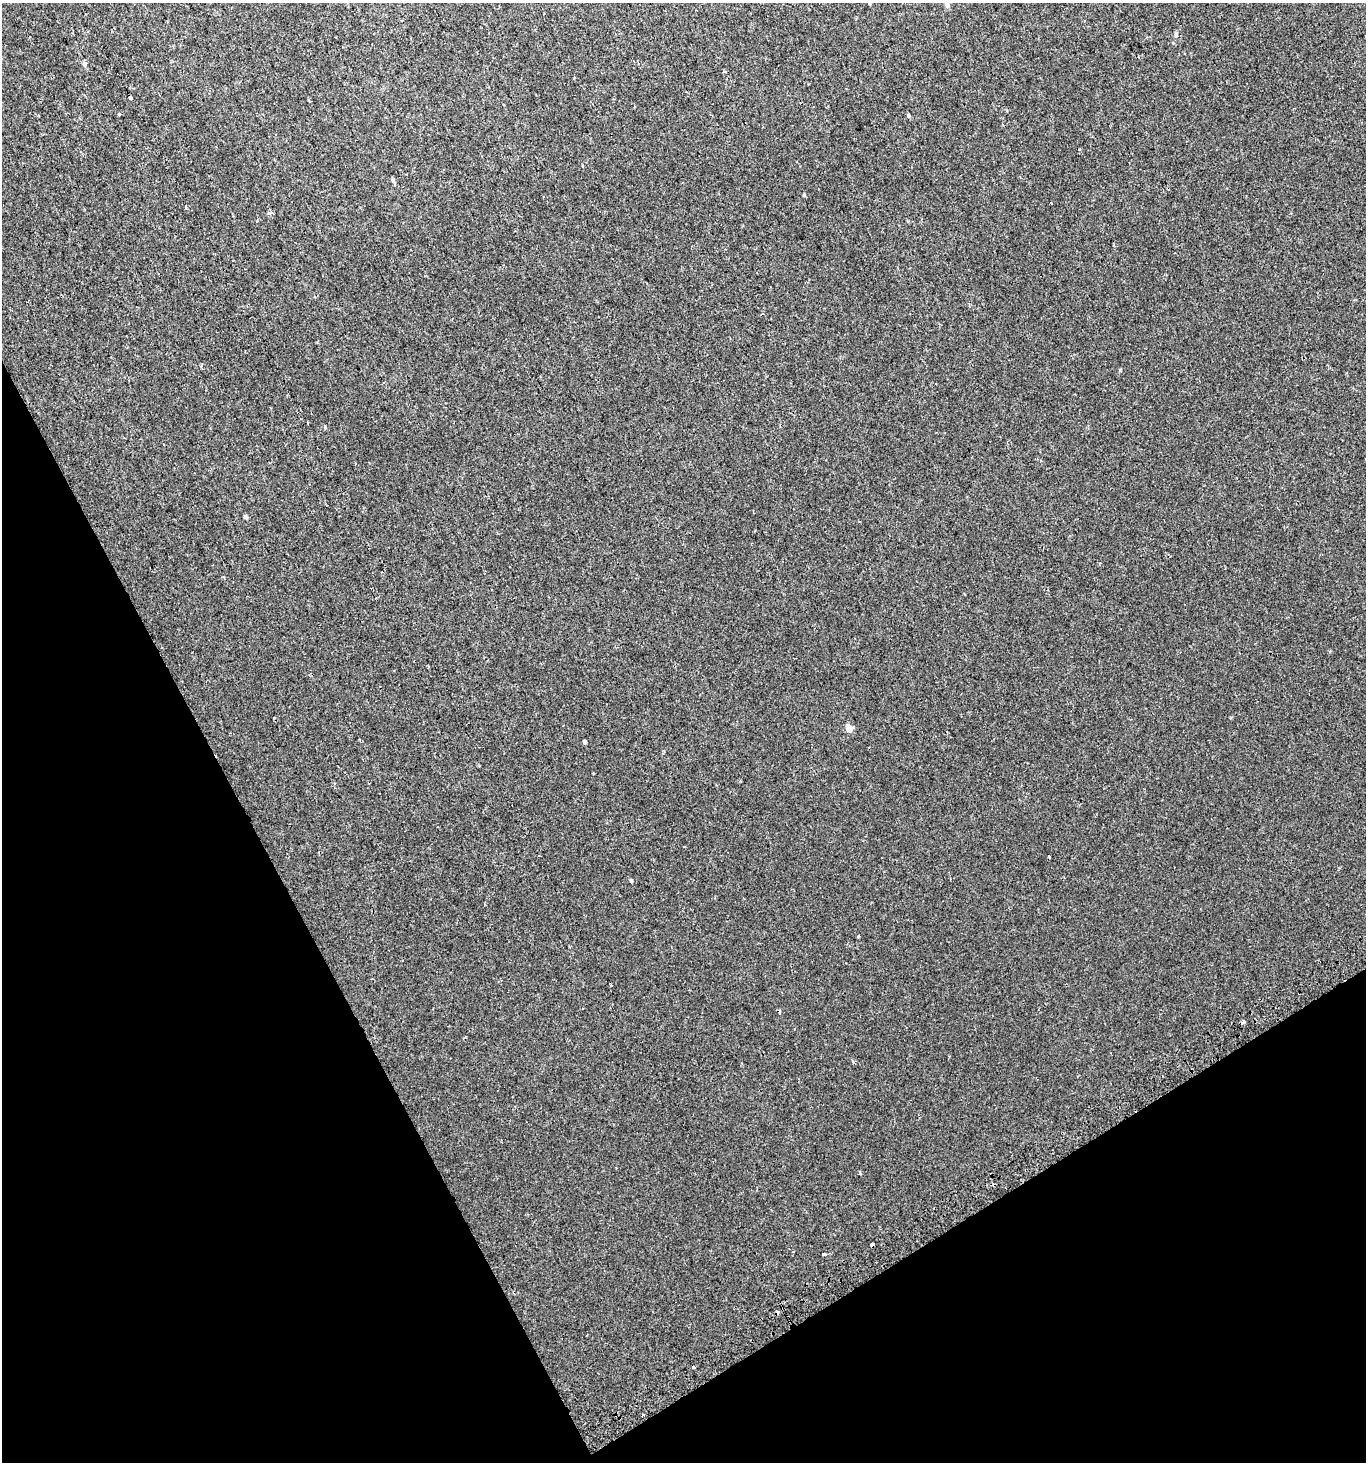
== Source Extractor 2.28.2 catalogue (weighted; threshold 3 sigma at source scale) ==
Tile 14 of 4 x 4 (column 2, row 4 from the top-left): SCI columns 1551-2914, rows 24-1483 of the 5768 x 5893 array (HDU 1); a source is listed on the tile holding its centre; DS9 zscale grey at full resolution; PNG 1368 x 1464 px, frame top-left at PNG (2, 3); no overlay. Shown black and unused: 26% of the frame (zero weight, under 2 of 3 exposures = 2% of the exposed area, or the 3 px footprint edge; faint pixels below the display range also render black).
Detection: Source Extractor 2.28.2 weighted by HDU 2 'WHT'; one run over the whole footprint, this tile lists its part. Background 0.00131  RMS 0.0028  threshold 0.0126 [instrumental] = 3 sigma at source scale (4.5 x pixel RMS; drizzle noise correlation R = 1.50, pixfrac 1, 0.0396/0.0396 arcsec/px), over >= 5 px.
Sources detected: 26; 5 cosmic-ray / hot-pixel residue — not listed; the other 21 listed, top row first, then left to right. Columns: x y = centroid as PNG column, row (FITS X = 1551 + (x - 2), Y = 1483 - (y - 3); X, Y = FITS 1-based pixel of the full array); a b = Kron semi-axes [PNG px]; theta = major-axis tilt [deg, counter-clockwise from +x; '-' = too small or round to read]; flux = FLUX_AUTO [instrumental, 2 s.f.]
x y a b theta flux
869 3 3 3 - 0.35
947 5 6 5 - 0.84
1176 35 7 5 88 0.54
84 64 7 5 -74 0.66
130 98 4 3 - 2.5
38 115 3 2 - 0.21
119 115 3 3 - 1.1
909 115 5 4 - 0.34
393 180 5 5 - 0.58
804 195 4 3 - 0.29
1051 203 3 2 - 0.31
270 213 7 3 13 0.37
246 517 5 4 - 0.63
849 728 5 4 - 3.5
585 742 4 3 - 0.76
631 880 4 3 - 0.43
611 985 3 2 - 0.53
1243 1022 4 4 - 0.75
872 1245 4 4 - 1.3
824 1254 5 3 - 0.61
643 1415 3 2 - 0.35
Overlapping masked pixels (flux is a lower limit): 1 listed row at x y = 872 1245
Isophote crosses this tile's border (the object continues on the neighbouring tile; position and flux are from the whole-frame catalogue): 1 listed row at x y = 869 3
Unlisted compact peaks at least as high as the median listed source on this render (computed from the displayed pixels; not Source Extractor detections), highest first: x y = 1120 370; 325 427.